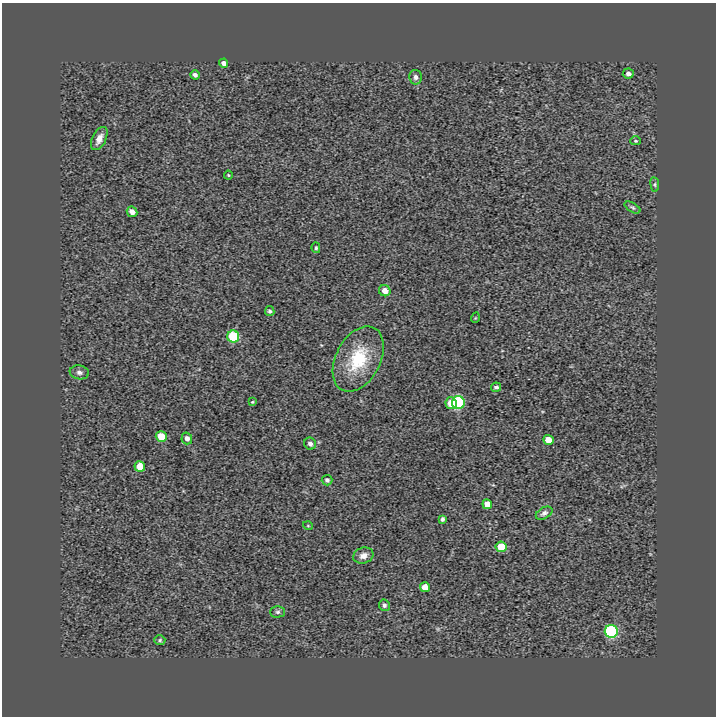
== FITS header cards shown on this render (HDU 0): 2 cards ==
NAXIS1  =                  714
NAXIS2  =                  714

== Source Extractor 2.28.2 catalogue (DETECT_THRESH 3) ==
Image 714 x 714 px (HDU 0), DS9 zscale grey, 1 PNG px = 1 image px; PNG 718 x 718 px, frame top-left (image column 1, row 714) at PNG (2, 3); each listed source drawn as its Kron ellipse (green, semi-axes under 4 px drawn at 4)
Background -1.83e-06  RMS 0.09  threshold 0.269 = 3 sigma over >= 5 px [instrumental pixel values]
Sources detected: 38; all 38 listed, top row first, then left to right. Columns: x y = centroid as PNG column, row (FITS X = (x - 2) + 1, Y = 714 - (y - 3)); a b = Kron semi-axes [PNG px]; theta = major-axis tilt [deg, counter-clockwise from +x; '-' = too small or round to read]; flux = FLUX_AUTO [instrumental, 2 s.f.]
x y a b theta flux
224 63 4 4 - 34
628 74 5 5 - 20
195 75 5 4 - 19
415 77 7 6 - 20
99 139 12 7 64 44
636 141 5 4 - 8.4
228 175 4 4 - 5.9
655 184 7 3 -83 8.5
632 207 9 4 -31 12
132 212 5 5 - 41
316 248 5 4 - 10
385 291 6 5 - 51
270 311 5 4 - 11
475 318 5 3 - 5.1
233 337 6 6 - 370
358 359 35 22 62 330
79 372 9 7 -9 22
496 387 5 4 - 17
252 402 4 4 - 6.4
451 403 6 5 - 84
458 403 6 6 - 760
161 437 5 5 - 110
187 438 6 5 - 25
548 440 5 5 - 61
310 444 6 5 - 21
140 466 5 5 - 96
327 480 5 5 - 15
487 504 5 4 - 65
544 513 9 5 29 18
442 519 4 3 - 13
308 526 5 3 - 4.8
501 547 5 5 - 140
363 556 10 8 20 42
425 587 5 5 - 66
384 605 6 5 - 16
278 612 7 5 1 13
611 631 6 6 - 730
160 640 5 4 - 8.9